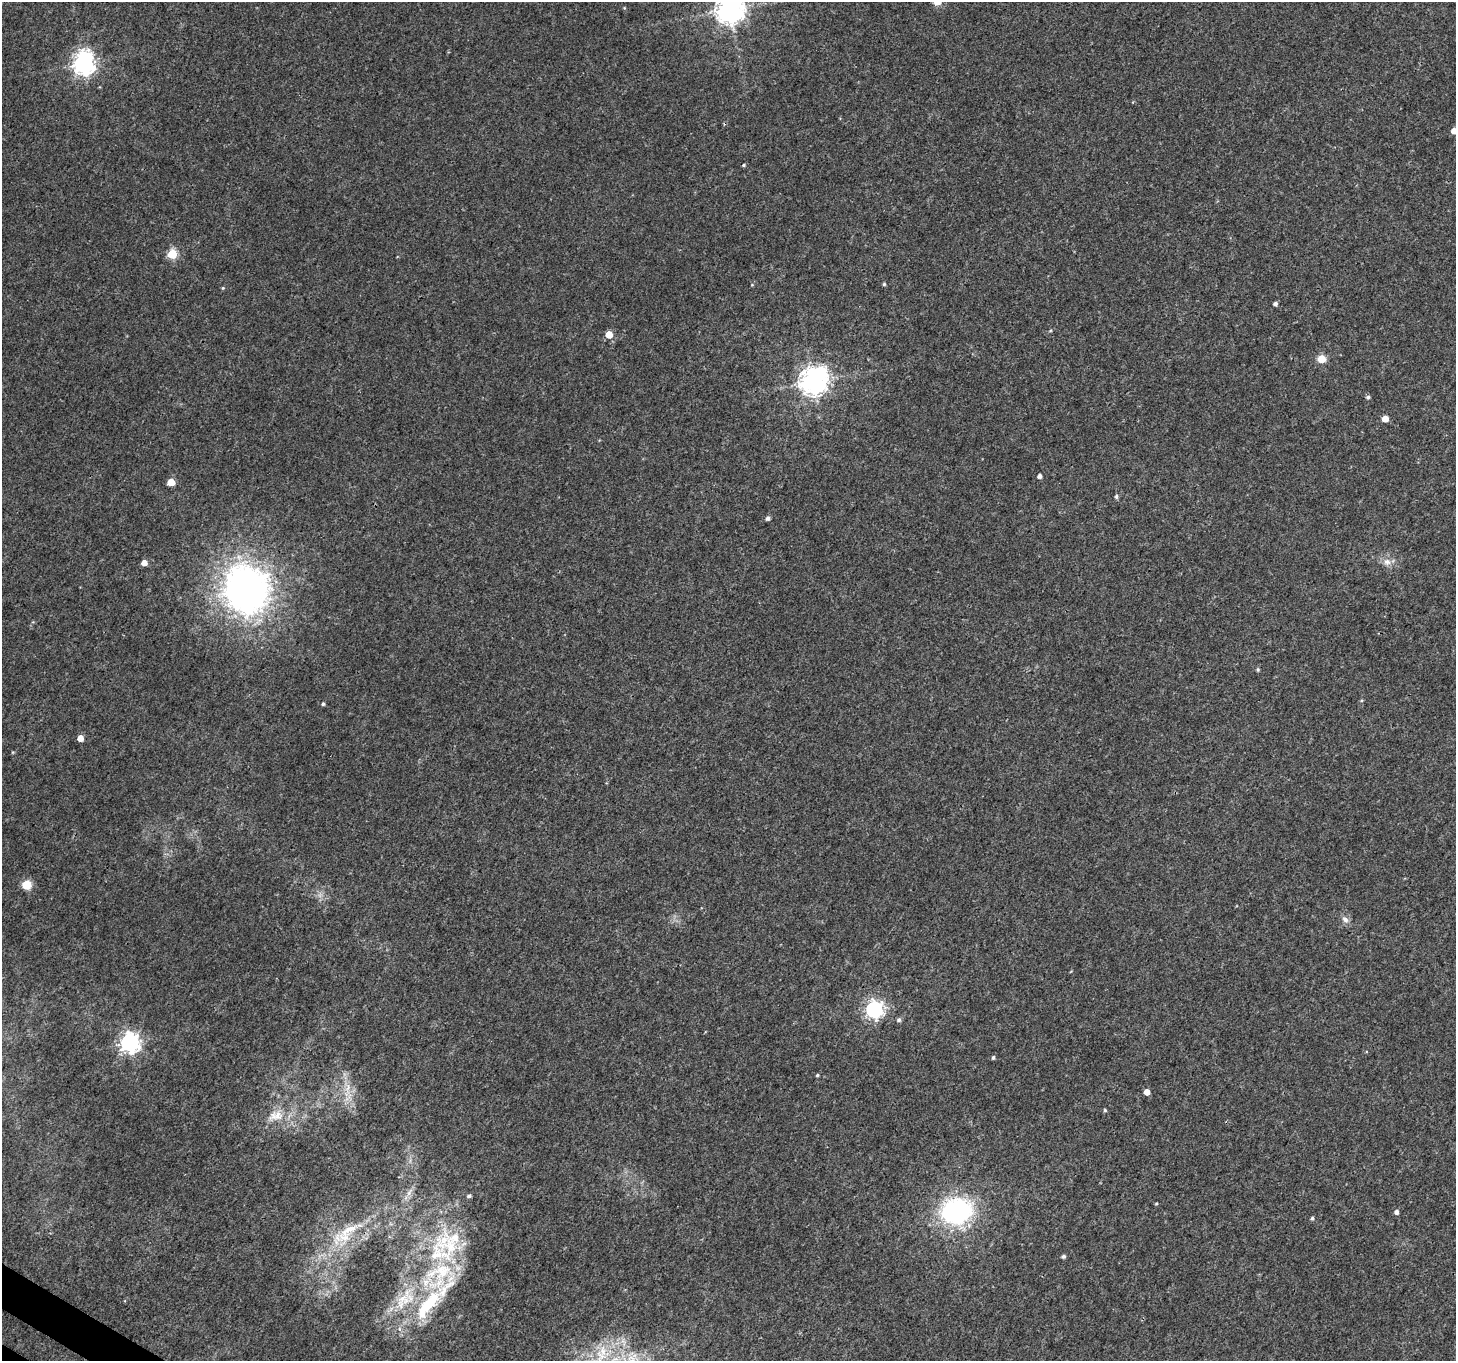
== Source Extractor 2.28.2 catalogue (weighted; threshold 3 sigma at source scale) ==
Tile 7 of 4 x 4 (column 3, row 2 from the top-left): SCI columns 2973-4426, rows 3005-4363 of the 6025 x 6112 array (HDU 1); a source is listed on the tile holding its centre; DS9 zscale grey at full resolution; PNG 1458 x 1363 px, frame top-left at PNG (2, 2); no overlay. Shown black and unused: <1% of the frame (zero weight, under 3 of 4 exposures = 7% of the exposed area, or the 3 px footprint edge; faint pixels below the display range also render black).
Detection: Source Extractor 2.28.2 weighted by HDU 2 'WHT'; one run over the whole footprint, this tile lists its part. Background 0.00391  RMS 0.0031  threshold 0.0139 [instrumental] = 3 sigma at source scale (4.5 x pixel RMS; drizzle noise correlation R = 1.50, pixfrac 1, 0.0396/0.0396 arcsec/px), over >= 5 px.
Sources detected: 55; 7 inside a brighter listed object's ellipse — not listed separately; the other 48 listed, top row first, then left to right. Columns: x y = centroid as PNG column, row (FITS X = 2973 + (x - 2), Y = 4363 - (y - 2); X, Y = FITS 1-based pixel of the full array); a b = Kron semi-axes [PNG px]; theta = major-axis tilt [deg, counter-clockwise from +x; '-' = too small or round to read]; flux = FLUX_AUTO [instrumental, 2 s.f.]
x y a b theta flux
624 8 5 3 - 0.25
730 9 9 9 - 430
84 64 8 7 - 210
1454 131 5 5 - 2.1
744 165 5 4 - 0.4
172 254 5 5 - 20
884 284 4 4 - 0.41
223 288 4 4 - 0.32
1275 304 5 4 - 0.87
1050 331 5 3 - 0.33
609 334 5 5 - 6.7
1321 359 5 5 - 10
814 381 9 8 - 400
1368 397 5 5 - 0.59
1385 419 5 5 - 3.7
1040 476 5 4 - 1.1
171 482 5 5 - 6.9
1116 496 5 5 - 0.63
768 518 5 4 - 0.98
1387 562 10 10 - 2.1
144 563 5 5 - 2.6
246 589 30 27 -69 200
1258 670 5 4 - 0.43
1361 700 5 3 - 0.37
323 704 4 4 - 0.54
80 738 5 4 - 3.6
13 752 5 4 - 0.29
27 885 8 8 - 4.9
1345 919 10 7 -48 1.5
874 1009 7 7 - 110
899 1020 6 5 - 0.71
129 1042 7 7 - 160
993 1057 4 4 - 0.58
817 1075 4 4 - 0.42
347 1089 28 7 81 4.1
1147 1092 5 4 - 2.8
1105 1110 5 4 - 0.43
276 1116 25 15 12 6.5
409 1192 14 6 58 1.7
469 1196 6 4 21 0.69
1156 1204 4 3 - 0.33
957 1211 22 18 11 62
1396 1212 5 5 - 1.1
1312 1218 5 4 - 0.57
345 1237 20 17 25 7.9
1064 1256 4 4 - 0.71
439 1274 62 40 31 36
601 1355 19 9 -44 4.9
Isophote crosses this tile's border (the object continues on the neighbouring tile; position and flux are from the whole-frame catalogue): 3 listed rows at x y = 730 9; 1454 131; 601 1355